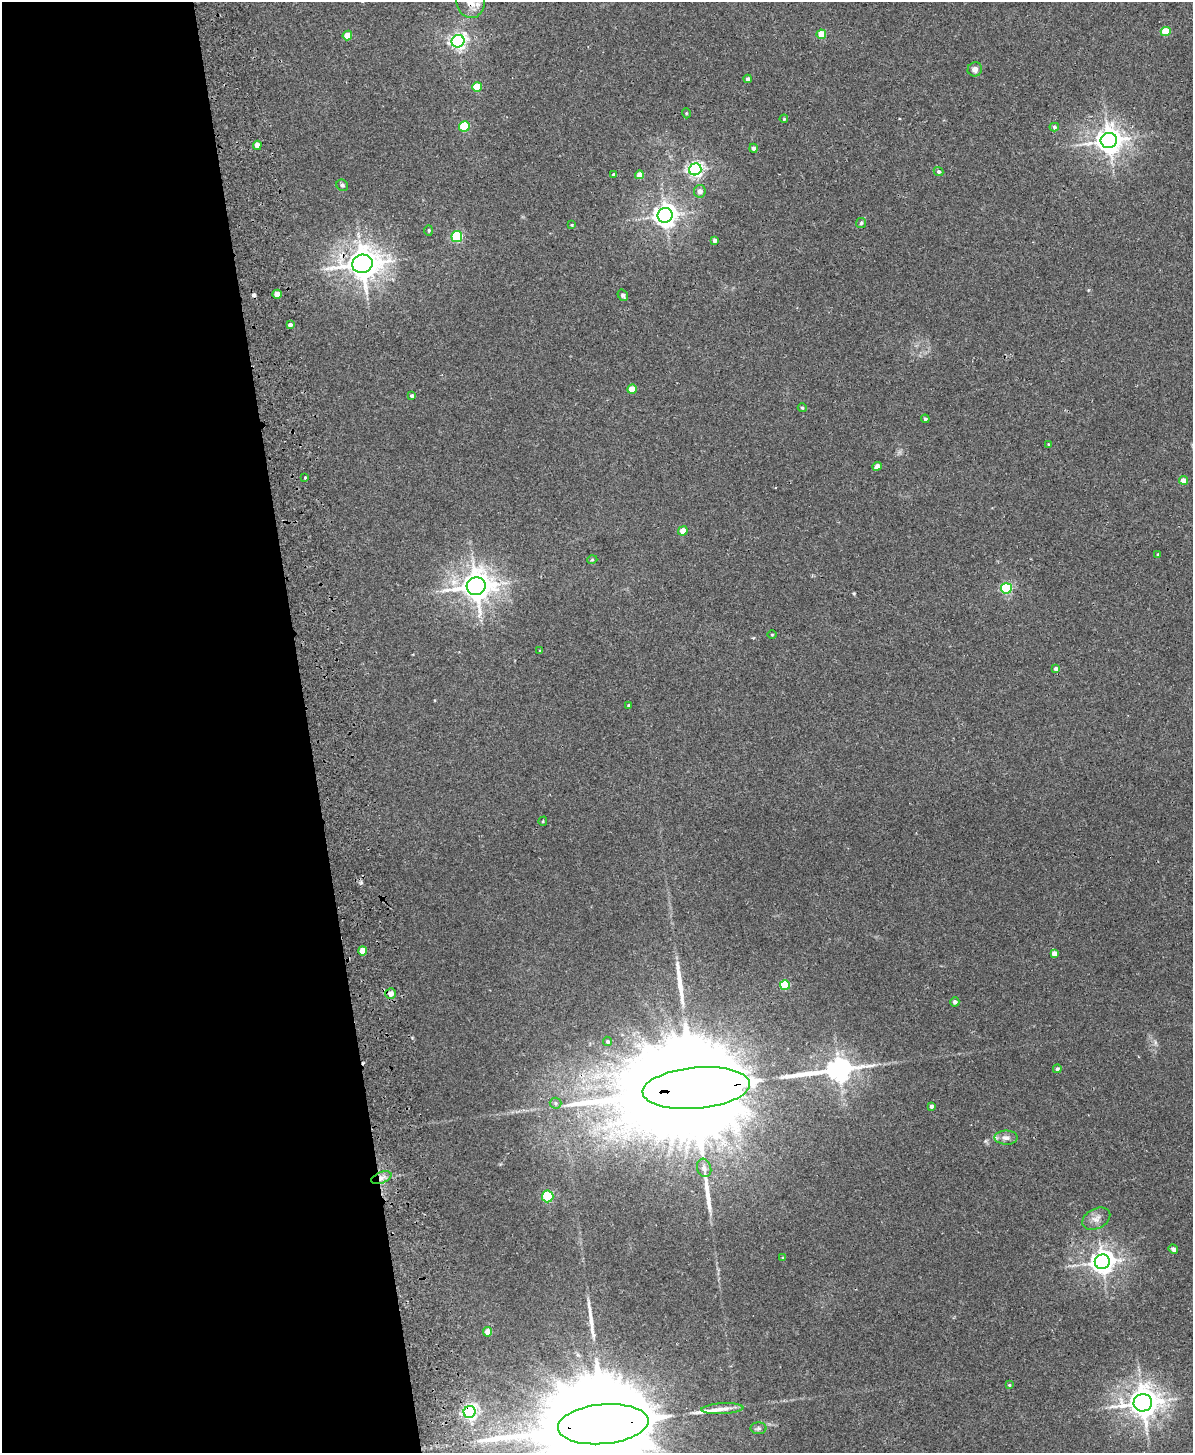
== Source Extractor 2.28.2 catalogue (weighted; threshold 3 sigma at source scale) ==
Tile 5 of 4 x 3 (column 1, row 2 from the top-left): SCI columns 57-1247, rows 1603-3053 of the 4878 x 4763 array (HDU 1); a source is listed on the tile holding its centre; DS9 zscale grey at full resolution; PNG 1195 x 1455 px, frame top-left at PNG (2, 2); each listed source drawn as its Kron ellipse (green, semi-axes under 4 px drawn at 4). Shown black and unused: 26% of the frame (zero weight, under 2 of 3 exposures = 3% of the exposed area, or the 3 px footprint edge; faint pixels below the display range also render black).
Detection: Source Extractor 2.28.2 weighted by HDU 2 'WHT'; one run over the whole footprint, this tile lists its part. Background 0.0218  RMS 0.0061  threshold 0.0276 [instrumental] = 3 sigma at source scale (4.5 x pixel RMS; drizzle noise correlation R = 1.50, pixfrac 1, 0.05/0.05 arcsec/px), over >= 5 px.
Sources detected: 84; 3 cosmic-ray / hot-pixel residue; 6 long thin detections or spike segments (spike, bleed or trail) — neither listed nor drawn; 1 inside a brighter listed object's ellipse — not listed separately; the other 74 listed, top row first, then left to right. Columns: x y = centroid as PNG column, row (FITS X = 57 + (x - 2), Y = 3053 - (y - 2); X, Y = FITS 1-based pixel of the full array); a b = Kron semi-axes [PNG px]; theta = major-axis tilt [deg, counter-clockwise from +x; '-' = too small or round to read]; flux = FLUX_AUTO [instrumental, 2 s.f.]
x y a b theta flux
471 2 16 14 -82 8.6
1166 31 5 4 - 16
821 34 5 4 - 14
347 35 5 4 - 9.8
458 41 6 6 - 200
975 69 7 7 - 2.6
748 79 4 4 - 1.9
477 87 5 5 - 20
686 113 5 3 - 0.47
784 119 4 3 - 0.57
464 126 5 5 - 32
1054 127 5 4 - 1.3
1109 140 8 7 - 660
257 145 5 4 - 4.5
753 148 4 4 - 1.8
695 169 6 6 - 180
939 171 5 4 - 1.2
613 174 4 4 - 0.87
639 175 4 4 - 5.1
342 185 6 5 - 1.2
700 191 6 6 - 3.1
665 215 7 7 - 470
861 223 5 5 - 0.99
572 225 4 3 - 0.54
429 230 5 4 - 0.79
457 236 5 5 - 50
715 240 4 4 - 2.1
362 264 10 9 - 1000
277 294 4 4 - 5.6
623 295 6 5 - 1.8
290 325 4 4 - 1.8
632 389 5 4 - 8.5
412 396 4 4 - 1.2
802 408 4 4 - 0.73
925 419 4 3 - 1.1
1048 444 3 3 - 0.47
877 466 4 4 - 4.7
305 477 3 3 - 1.3
1183 480 4 4 - 5.1
683 531 5 4 - 8.4
1158 554 4 3 - 0.58
592 560 5 3 - 0.52
476 586 9 9 - 930
1006 588 5 5 - 67
772 634 4 3 - 0.48
540 651 4 3 - 0.57
1056 669 4 4 - 2.1
628 705 3 3 - 0.56
543 821 4 3 - 0.55
362 951 5 4 - 8.3
1054 954 4 4 - 4.3
785 985 5 5 - 28
391 994 5 5 - 4.2
955 1002 5 4 - 1.9
608 1041 5 4 - 1.2
1057 1069 4 4 - 1.4
696 1088 54 20 5 44000
555 1103 6 5 - 1.3
931 1106 4 3 - 1.6
1006 1138 11 7 0 3.1
704 1168 9 7 -72 2.2
381 1178 10 5 21 2.9
548 1196 6 5 - 50
1096 1219 15 10 28 4.2
1173 1249 5 4 - 2.4
783 1258 4 4 - 0.69
1102 1262 7 7 - 510
488 1332 4 4 - 5.8
1009 1385 4 3 - 0.57
1143 1403 9 8 - 950
722 1409 21 5 3 4.5
470 1412 6 6 - 160
603 1424 45 20 5 35000
759 1428 8 6 0 1.5
Overlapping masked pixels (flux is a lower limit): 7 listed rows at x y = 471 2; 362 264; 476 586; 696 1088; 381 1178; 470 1412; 603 1424
Isophote crosses this tile's border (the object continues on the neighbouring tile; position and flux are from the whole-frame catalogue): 2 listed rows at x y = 471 2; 603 1424